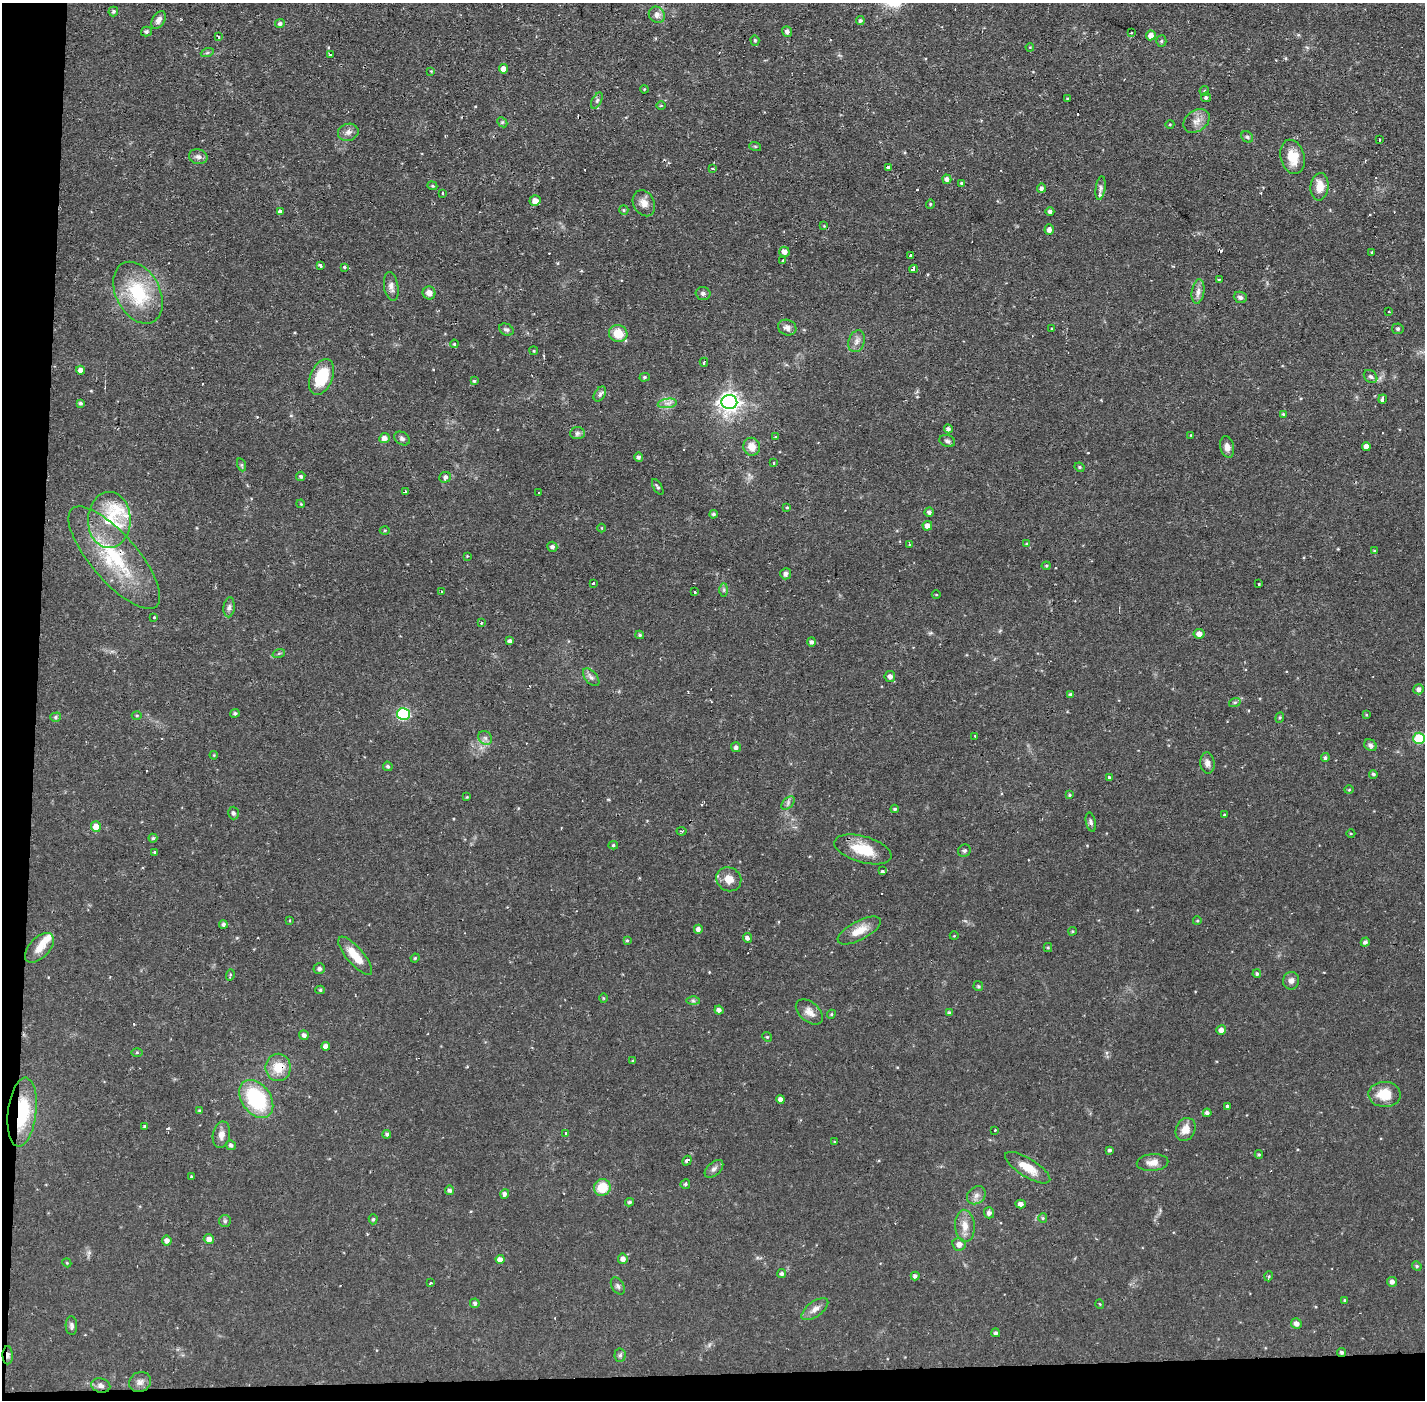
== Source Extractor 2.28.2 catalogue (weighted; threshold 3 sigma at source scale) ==
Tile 7 of 3 x 3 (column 1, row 3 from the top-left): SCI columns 1-1423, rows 54-1451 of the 4268 x 4300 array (HDU 1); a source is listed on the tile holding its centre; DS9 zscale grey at full resolution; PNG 1427 x 1402 px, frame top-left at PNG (2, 3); each listed source drawn as its Kron ellipse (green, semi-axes under 4 px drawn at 4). Shown black and unused: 4% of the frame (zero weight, under 2 of 3 exposures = <1% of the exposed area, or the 3 px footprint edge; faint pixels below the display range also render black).
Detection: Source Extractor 2.28.2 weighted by HDU 2 'WHT'; one run over the whole footprint, this tile lists its part. Background 0.056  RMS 0.0057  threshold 0.0255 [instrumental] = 3 sigma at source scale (4.5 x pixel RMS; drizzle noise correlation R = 1.50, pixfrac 1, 0.05/0.05 arcsec/px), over >= 5 px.
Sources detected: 282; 12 cosmic-ray / hot-pixel residue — neither listed nor drawn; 5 inside a brighter listed object's ellipse — not listed separately; the other 265 listed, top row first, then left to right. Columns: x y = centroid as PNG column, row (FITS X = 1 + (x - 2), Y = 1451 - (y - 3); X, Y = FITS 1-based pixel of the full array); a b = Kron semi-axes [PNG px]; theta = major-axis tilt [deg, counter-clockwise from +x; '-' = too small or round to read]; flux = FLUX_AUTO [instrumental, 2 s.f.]
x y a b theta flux
113 11 5 4 - 0.99
657 15 8 7 - 3.1
159 20 10 6 59 2.8
860 21 4 4 - 1.2
280 23 5 4 - 1.5
146 32 5 4 - 1.4
787 32 5 5 - 1.8
1131 33 3 2 - 0.48
1151 35 5 5 - 3.8
218 37 3 3 - 11
755 40 5 4 - 0.77
1161 41 5 5 - 0.85
1030 47 4 3 - 0.51
207 53 6 4 19 0.84
330 54 3 3 - 1
503 69 5 4 - 3.3
431 71 4 4 - 0.48
644 89 4 3 - 0.45
1204 91 5 5 - 0.84
1206 97 5 4 - 1.3
1068 99 3 3 - 0.69
597 100 9 4 63 1.2
661 106 5 3 - 0.56
1197 121 14 10 37 4.5
502 122 6 4 -44 0.85
1170 124 4 3 - 0.48
348 132 10 8 16 2.7
1247 137 6 5 - 1
1379 140 3 2 - 0.72
755 146 6 4 -19 0.67
198 157 9 7 -13 2.2
1292 157 17 12 -74 11
888 167 3 3 - 6
712 168 4 3 - 0.75
947 179 4 4 - 2
961 183 4 4 - 0.72
432 186 5 4 - 0.81
1320 187 14 9 85 7.3
1041 188 5 4 - 1.9
1101 188 12 5 82 1.6
443 193 3 3 - 1.2
535 201 5 5 - 3.8
644 203 14 10 -63 4.5
930 204 4 4 - 0.57
624 210 5 4 - 0.71
280 211 4 4 - 4.8
1050 211 4 4 - 1.6
824 226 4 4 - 0.58
1049 230 5 4 - 2.5
784 252 5 5 - 3.5
1372 253 3 3 - 3.5
910 256 3 2 - 1.2
783 261 3 3 - 1.3
320 265 4 3 - 2.8
345 267 3 3 - 1.2
913 269 4 3 - 8
1219 279 3 2 - 0.66
391 287 14 7 -80 3.1
1198 292 12 6 81 2.9
138 293 33 22 -62 34
429 293 6 6 - 4
703 293 7 6 - 1.7
1240 297 7 5 -22 1.4
1389 312 2 2 - 0.57
787 328 9 7 -21 2.7
1052 329 3 3 - 1.3
1398 329 6 5 - 1.1
506 330 7 5 -29 1.6
618 334 9 8 - 11
857 341 11 8 70 2.9
454 344 4 3 - 0.81
534 351 4 3 - 0.51
704 362 4 2 - 4
81 370 4 4 - 2.5
322 377 19 11 68 20
645 377 5 4 - 0.85
1371 377 7 6 - 1.4
474 381 4 4 - 0.83
600 394 8 5 58 1.6
1382 399 4 3 - 2.7
729 402 8 7 - 260
80 403 4 3 - 0.96
667 403 9 4 8 2.3
1283 414 4 4 - 0.68
948 429 4 4 - 1.7
577 433 7 6 - 1.5
1191 435 4 2 - 0.35
775 437 3 2 - 0.91
384 438 5 5 - 3.1
402 438 8 6 -35 1.6
947 441 8 6 -20 1.5
752 447 9 8 - 5.5
1227 447 11 7 -78 3.2
1366 447 4 4 - 3.5
639 457 5 4 - 1.6
774 463 3 2 - 1.1
242 465 7 4 -71 0.89
1080 467 5 4 - 0.81
301 476 5 4 - 0.96
445 477 6 5 - 1.4
658 487 9 4 -59 1.1
405 492 3 3 - 5.5
538 493 2 2 - 0.61
301 504 4 3 - 0.5
787 507 4 4 - 0.59
929 512 5 4 - 1.6
713 514 4 4 - 1
109 520 28 21 89 22
927 526 5 5 - 3.7
602 528 4 3 - 0.42
385 530 5 3 - 0.59
1026 544 3 3 - 1.7
909 545 4 2 - 0.44
552 547 5 5 - 1.5
1374 551 3 3 - 0.58
467 556 3 3 - 0.4
114 558 64 23 -49 45
1046 566 4 4 - 0.66
786 574 6 5 - 1.8
593 583 3 2 - 0.82
1259 584 3 3 - 0.83
724 590 7 4 89 1.1
441 591 3 2 - 1
694 592 3 3 - 1.1
936 595 4 3 - 0.41
229 607 10 5 84 1.8
154 617 3 2 - 0.93
481 623 3 3 - 0.49
1199 634 5 5 - 2.8
640 635 4 3 - 0.85
510 641 4 3 - 1.6
812 642 5 4 - 1.5
279 653 6 4 19 0.75
890 676 5 5 - 2.4
591 677 10 6 -50 1.9
1419 689 5 5 - 2.1
1070 694 4 3 - 1
1235 702 6 4 18 0.83
235 713 4 4 - 1
403 714 6 6 - 55
137 715 5 3 - 0.59
1366 715 4 3 - 0.55
56 717 5 4 - 0.98
1280 718 5 4 - 0.66
975 736 2 2 - 0.41
485 738 7 6 - 1.8
1419 738 6 5 - 26
1370 745 7 5 -35 1.6
736 747 5 5 - 1.6
214 755 4 3 - 0.49
1325 758 4 4 - 1.1
1207 763 10 7 -83 2.7
388 766 5 4 - 0.92
1373 774 4 3 - 0.87
1109 777 3 3 - 2.4
1349 790 5 3 - 0.54
1069 795 4 4 - 0.72
467 797 4 4 - 0.5
788 803 8 5 47 1.5
895 809 4 3 - 0.89
233 813 6 5 - 1.4
1224 815 3 3 - 0.48
1091 822 10 4 -77 1.6
96 826 5 5 - 5.5
681 831 5 2 - 0.6
1351 833 4 3 - 0.52
153 838 4 4 - 0.82
613 845 5 4 - 0.84
863 849 29 13 -16 17
964 851 6 6 - 1.1
154 852 3 3 - 1.3
883 870 4 3 - 0.95
729 879 13 11 -36 6.3
289 921 3 2 - 1.1
1197 921 4 3 - 0.54
223 924 4 4 - 1.1
698 929 4 4 - 2.4
859 931 24 9 27 8.2
1072 931 4 3 - 0.7
954 936 4 3 - 0.42
747 938 5 4 - 2.1
627 940 4 3 - 0.66
1365 942 5 4 - 1.5
39 948 18 10 46 6.4
1048 948 4 4 - 0.7
355 956 24 8 -50 11
415 958 4 3 - 0.49
319 969 6 5 - 1.5
1257 974 4 4 - 1
230 975 6 3 73 0.64
1291 981 9 8 - 2.4
978 986 5 5 - 0.72
320 990 5 4 - 0.81
603 998 5 3 - 0.5
693 1001 6 4 -1 0.95
719 1010 4 4 - 1.9
809 1012 16 9 -40 4.7
950 1013 4 4 - 1.2
831 1014 4 4 - 0.66
1221 1030 5 4 - 2.9
304 1035 5 5 - 1.8
767 1037 5 4 - 0.74
326 1046 4 4 - 2.9
137 1052 5 4 - 0.61
633 1061 4 3 - 0.77
278 1067 14 12 90 9.9
1385 1094 16 12 -2 12
256 1099 21 14 -54 46
781 1099 4 4 - 2.5
1227 1106 3 3 - 6.1
199 1111 4 4 - 0.78
22 1112 34 14 83 31
1207 1113 4 4 - 1.7
144 1126 4 3 - 0.7
1185 1129 12 9 62 5.6
995 1130 3 3 - 0.78
387 1134 4 4 - 1.2
565 1134 3 3 - 5.6
221 1135 13 8 80 3.8
834 1142 4 3 - 0.54
231 1145 5 4 - 1.5
1110 1150 4 3 - 0.95
1259 1154 4 3 - 0.67
687 1161 5 3 - 3.2
1152 1163 16 8 4 4.2
1028 1168 26 9 -32 9.4
714 1169 11 6 43 2.1
191 1177 3 3 - 1.2
685 1184 5 5 - 0.98
602 1187 8 8 - 13
450 1190 5 4 - 1.6
505 1194 5 4 - 1.6
976 1195 10 8 38 2.8
629 1202 4 4 - 1.1
1021 1204 5 4 - 2.2
989 1213 5 5 - 1.9
1043 1218 5 4 - 0.74
373 1219 5 4 - 0.82
225 1221 6 6 - 1.1
965 1226 16 10 -86 5.7
209 1239 5 4 - 3.1
167 1240 5 5 - 2.1
959 1244 7 6 - 3.4
500 1259 4 4 - 3.3
623 1259 5 5 - 2.7
67 1263 4 3 - 0.51
1417 1266 5 4 - 0.81
782 1273 4 4 - 1.4
915 1276 4 4 - 1.6
1269 1276 5 3 - 0.62
1392 1282 5 4 - 2.2
431 1283 2 2 - 0.47
618 1286 9 6 -58 1.5
1344 1300 4 3 - 0.58
475 1303 5 4 - 1.3
1100 1304 5 3 - 0.44
815 1309 15 7 36 3.6
1296 1324 5 5 - 2.6
71 1325 9 5 -86 1.6
996 1333 4 4 - 1.2
1342 1352 5 4 - 1.2
8 1355 9 5 -89 2.3
620 1355 7 5 85 1.2
140 1382 11 9 31 2.8
101 1386 9 7 -16 2.2
Overlapping masked pixels (flux is a lower limit): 6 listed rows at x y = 704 362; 114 558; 278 1067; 22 1112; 1342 1352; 8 1355
Isophote crosses this tile's border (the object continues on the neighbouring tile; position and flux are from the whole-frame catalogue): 1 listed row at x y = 1419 738